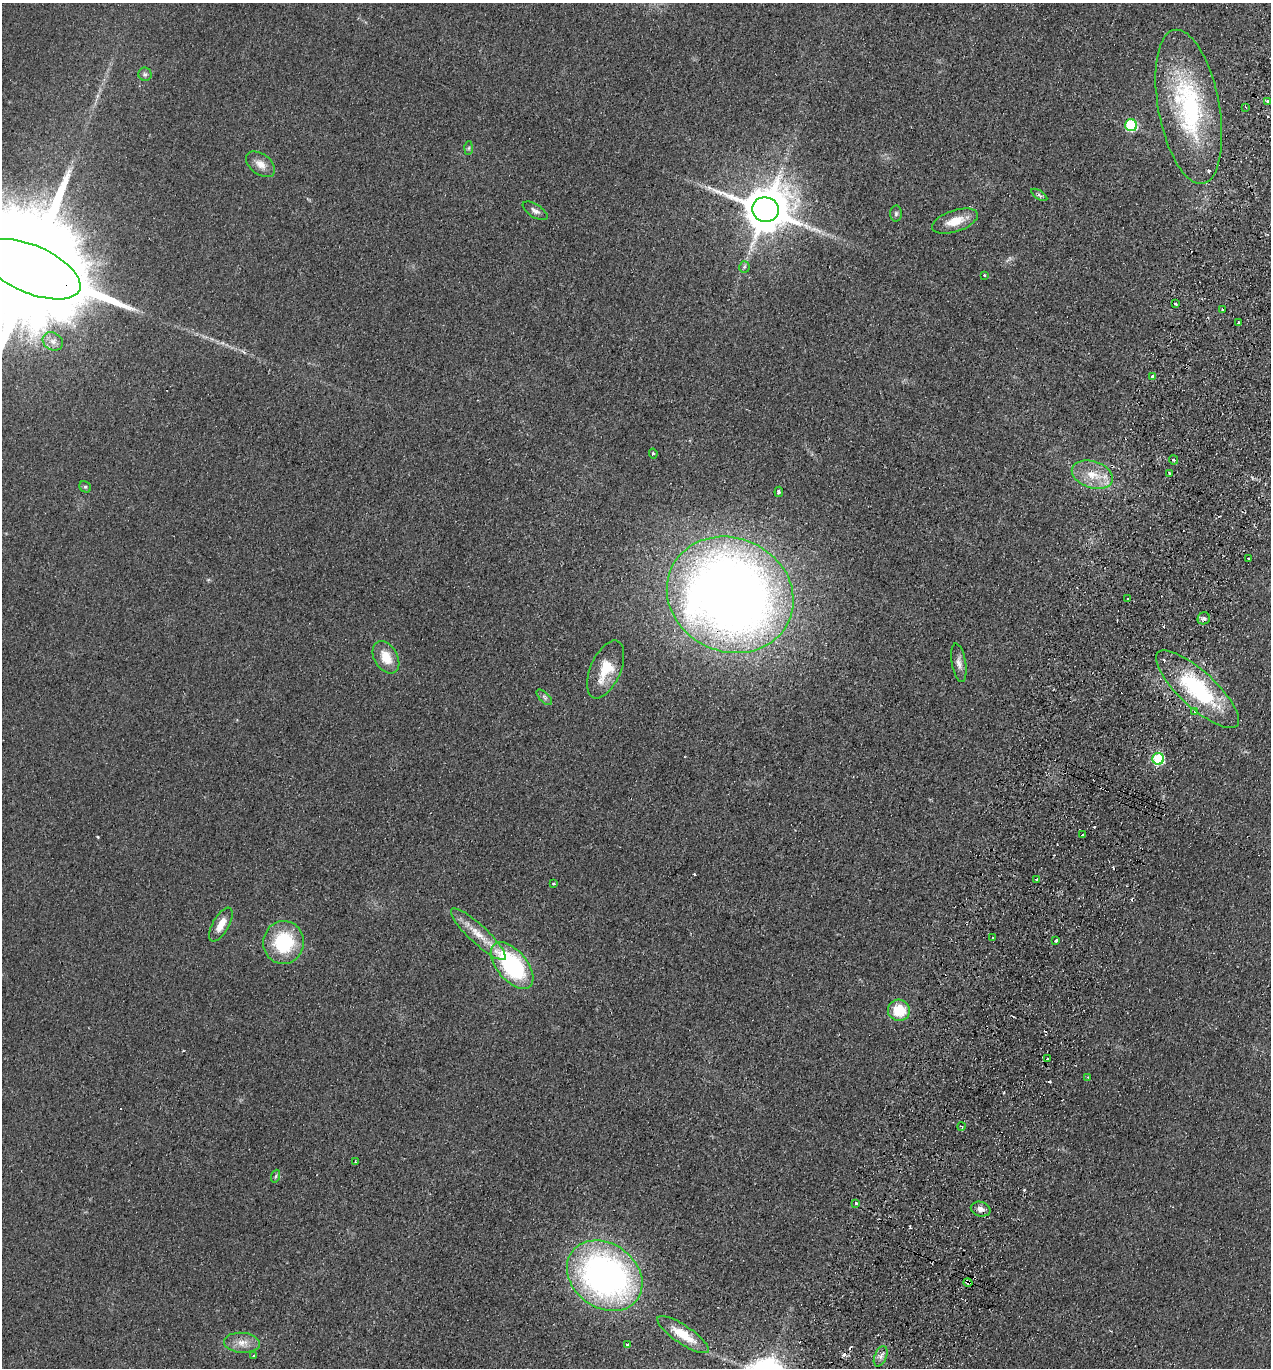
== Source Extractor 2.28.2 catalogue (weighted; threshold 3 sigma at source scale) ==
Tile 10 of 4 x 4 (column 2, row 3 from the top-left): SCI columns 1459-2727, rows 1391-2756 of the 5585 x 5513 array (HDU 1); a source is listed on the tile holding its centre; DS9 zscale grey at full resolution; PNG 1273 x 1370 px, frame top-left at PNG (2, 3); each listed source drawn as its Kron ellipse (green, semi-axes under 4 px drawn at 4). Shown black and unused: <1% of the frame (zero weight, under 2 of 3 exposures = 3% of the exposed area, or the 3 px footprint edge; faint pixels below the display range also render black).
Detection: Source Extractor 2.28.2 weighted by HDU 2 'WHT'; one run over the whole footprint, this tile lists its part. Background 0.0489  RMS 0.0093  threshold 0.0417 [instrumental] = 3 sigma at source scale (4.5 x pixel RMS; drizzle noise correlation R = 1.50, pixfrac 1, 0.05/0.05 arcsec/px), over >= 5 px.
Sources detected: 76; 13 cosmic-ray / hot-pixel residue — neither listed nor drawn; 2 inside a brighter listed object's ellipse — not listed separately; the other 61 listed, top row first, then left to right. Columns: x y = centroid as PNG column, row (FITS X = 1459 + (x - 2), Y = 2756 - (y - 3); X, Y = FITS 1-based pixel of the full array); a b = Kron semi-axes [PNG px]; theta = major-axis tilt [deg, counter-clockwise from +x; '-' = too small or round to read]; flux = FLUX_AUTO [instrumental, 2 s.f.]
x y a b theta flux
145 74 7 6 - 2.6
1267 101 4 3 - 1.4
1189 107 78 30 -79 140
1245 107 3 2 - 1
1131 125 6 6 - 77
469 148 7 4 88 1.7
260 164 16 10 -37 8.5
1039 195 9 3 -34 1.9
765 210 13 12 - 4300
535 211 14 6 -32 4
896 214 8 6 88 2.2
955 221 24 10 18 17
744 267 5 5 - 1.7
31 269 53 24 -24 55000
984 275 3 3 - 1.3
1175 304 3 3 - 2.3
1222 310 3 3 - 3.1
1239 323 4 3 - 3.7
53 341 10 8 -30 6.2
1152 376 3 3 - 4.1
653 453 5 4 - 1.9
1174 460 5 3 - 1.1
1169 473 3 3 - 1.6
1092 475 21 13 -17 20
85 487 6 5 - 1.6
779 492 5 3 - 1.3
1248 559 3 2 - 1.4
730 595 64 57 -24 1100
1128 598 2 2 - 0.93
1204 618 6 5 - 2.4
386 657 17 11 -59 17
959 663 19 7 -80 6.1
606 669 31 15 66 28
1198 689 54 18 -42 100
544 697 10 5 -46 2.5
1195 712 3 3 - 4.7
1158 759 6 6 - 77
1082 835 3 3 - 3.2
1036 879 3 3 - 0.94
554 884 3 3 - 2
221 925 19 8 60 12
478 934 36 9 -43 20
993 938 3 3 - 1
1056 941 3 3 - 5.5
284 942 21 20 - 61
512 966 28 15 -50 120
899 1010 11 10 - 28
1048 1059 3 3 - 3.4
1088 1077 4 3 - 0.93
961 1126 4 3 - 1
355 1162 3 2 - 0.72
276 1176 6 4 71 1.6
856 1203 3 3 - 3.8
981 1209 10 7 -15 5.2
605 1276 41 32 -37 370
968 1282 4 3 - 4.8
683 1335 30 9 -34 20
242 1343 18 10 -4 10
627 1344 3 3 - 2.3
254 1356 3 3 - 2.2
881 1356 11 6 67 4.3
Overlapping masked pixels (flux is a lower limit): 4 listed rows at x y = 31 269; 1092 475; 730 595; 968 1282
Isophote crosses this tile's border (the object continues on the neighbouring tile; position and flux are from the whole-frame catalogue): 1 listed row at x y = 31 269